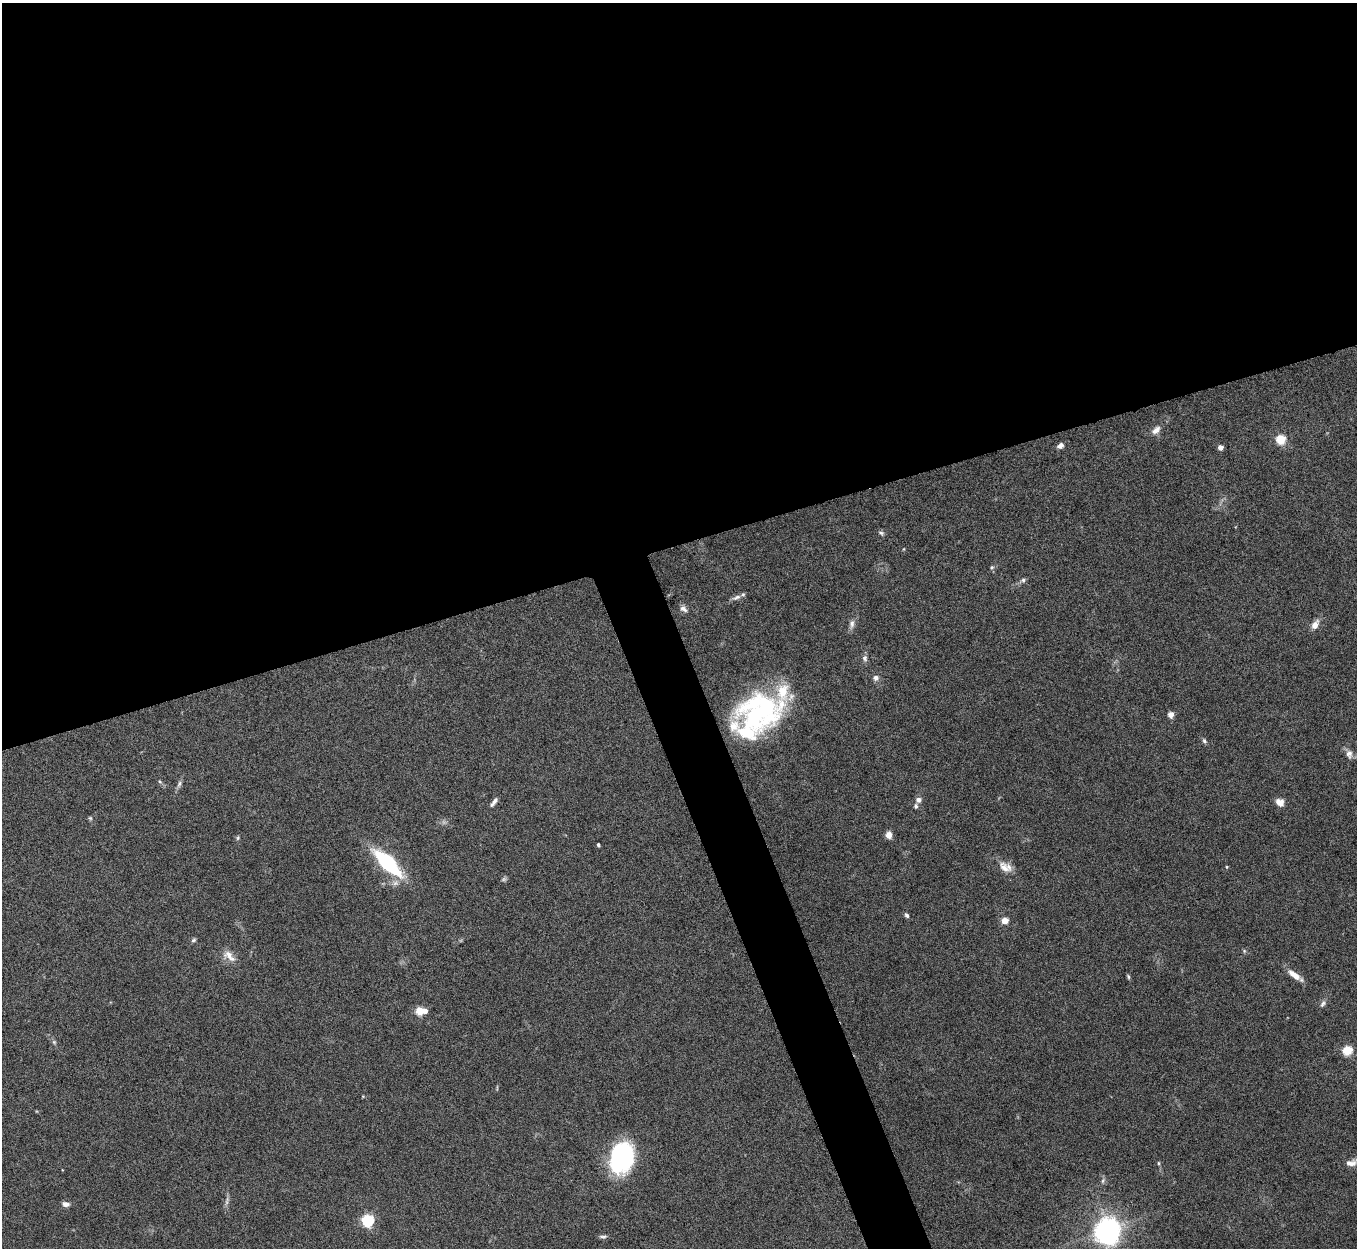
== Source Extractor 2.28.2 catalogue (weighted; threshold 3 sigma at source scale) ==
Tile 2 of 4 x 4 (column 2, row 1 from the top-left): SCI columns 1358-2712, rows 3888-5133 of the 5425 x 5409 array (HDU 1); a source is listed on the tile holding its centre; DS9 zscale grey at full resolution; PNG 1359 x 1250 px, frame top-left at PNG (2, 3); no overlay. Shown black and unused: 46% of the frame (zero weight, under 5 of 10 exposures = <1% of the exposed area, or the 3 px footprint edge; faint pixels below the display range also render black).
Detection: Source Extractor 2.28.2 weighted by HDU 2 'WHT'; one run over the whole footprint, this tile lists its part. Background 0.161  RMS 0.0059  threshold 0.0242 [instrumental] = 3 sigma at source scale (4.09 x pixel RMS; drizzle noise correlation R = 1.36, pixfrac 0.8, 0.05/0.05 arcsec/px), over >= 5 px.
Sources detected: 57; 2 too faint to see at this stretch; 1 inside a brighter object's white glare — not listed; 5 inside a brighter listed object's ellipse — not listed separately; the other 49 listed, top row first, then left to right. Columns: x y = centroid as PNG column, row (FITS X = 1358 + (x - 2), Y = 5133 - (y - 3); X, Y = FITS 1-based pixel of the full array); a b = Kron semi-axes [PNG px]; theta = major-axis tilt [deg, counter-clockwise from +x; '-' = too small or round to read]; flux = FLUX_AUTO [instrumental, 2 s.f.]
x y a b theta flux
1156 430 13 8 40 3.3
1281 439 5 5 - 36
1060 446 8 6 37 2.1
1220 447 4 4 - 3.8
881 533 9 6 -20 1.3
992 567 5 5 - 0.88
1023 580 8 6 29 1.4
736 597 13 6 23 2.6
683 609 11 7 -36 2.3
852 624 13 7 85 2.7
1315 625 12 7 58 4.3
865 658 9 7 -79 1.9
876 678 8 7 - 2.3
760 713 51 35 23 91
1171 715 7 6 - 2.7
1204 741 7 6 - 1.2
1349 754 13 9 -83 3.1
160 781 6 4 -44 0.78
179 784 11 5 71 1.7
918 800 7 6 - 2.4
494 802 14 5 51 2.1
1280 802 11 8 -31 3.7
916 806 6 5 - 1
90 818 6 4 -44 0.73
889 835 7 6 - 3.9
238 838 6 4 89 0.75
598 845 4 3 - 1.1
387 863 30 11 -44 52
1227 867 4 3 - 0.56
1004 868 19 11 -50 6.2
907 915 6 5 - 1.1
1005 921 6 5 - 5.6
194 940 7 5 34 1
1244 951 6 4 48 0.73
229 956 20 10 -42 5.4
1295 975 20 6 -35 6
1128 976 7 4 -64 0.76
1323 1004 11 6 58 1.7
420 1011 5 5 - 24
54 1042 6 5 - 0.93
1347 1050 5 5 - 36
621 1157 28 21 71 79
1158 1163 5 3 - 0.64
1351 1163 18 9 11 4.9
1103 1181 7 5 70 1.3
65 1204 8 6 -7 2.7
368 1220 6 5 - 78
1108 1229 8 7 - 410
603 1237 11 4 0 1.4